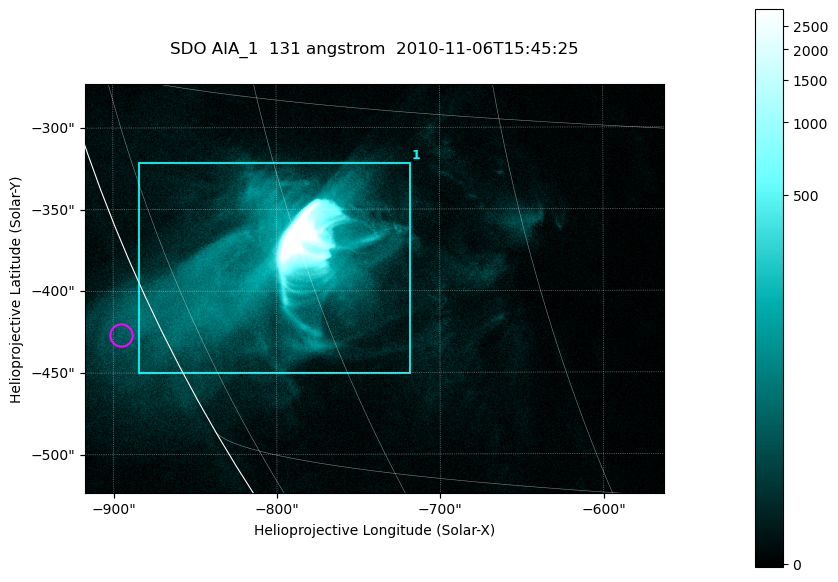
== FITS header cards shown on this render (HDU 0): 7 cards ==
TELESCOP= 'SDO     '           /
INSTRUME= 'AIA_1   '           /
WAVELNTH=                  131 /
WAVEUNIT= 'angstrom'           /
DATE-OBS= '2010-11-06T15:45:25.31' /
CTYPE1  = 'HPLN-TAN'           /
CTYPE2  = 'HPLT-TAN'           /

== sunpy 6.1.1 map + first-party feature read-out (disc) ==
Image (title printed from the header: SDO AIA_1  131 angstrom  2010-11-06T15:45:25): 590 x 417 px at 0.601 arcsec/px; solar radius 968 arcsec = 1612 px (partial field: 2.7% of the solar disc is inside the frame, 89% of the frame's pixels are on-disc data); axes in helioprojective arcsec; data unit not stated in the header (colour bar unlabelled)
Pointing: header CRPIX1/2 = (2045.07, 2040.72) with CRVAL1/2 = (0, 0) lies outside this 590 x 417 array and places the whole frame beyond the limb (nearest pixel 1.35 R_sun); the SolarSoft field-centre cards XCEN/YCEN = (-739.8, -398.4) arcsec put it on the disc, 767 arcsec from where CRPIX/CRVAL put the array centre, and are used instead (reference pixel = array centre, CRVAL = XCEN/YCEN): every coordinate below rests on XCEN/YCEN
Orientation: roll -0.139 deg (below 1 deg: not rotated)
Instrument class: DISC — disc imager (sunpy class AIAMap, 131 A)
Bright regions (active regions / flare kernels): reference = the on-disc median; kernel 5 px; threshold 5 sigma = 27.9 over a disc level ~5.16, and >= 1.15x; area >= 246 px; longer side >= 5 px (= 3 arcsec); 1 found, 1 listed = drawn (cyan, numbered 1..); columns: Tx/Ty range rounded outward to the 2 arcsec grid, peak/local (2 s.f.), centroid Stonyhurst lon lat
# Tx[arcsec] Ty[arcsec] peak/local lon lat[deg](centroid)
1 -884..-718 -452..-320 1752 -63 -22
Off-limb structures (1.02-1.3 R_sun): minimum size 123 px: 1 found; the strongest spans PA ~115..120 deg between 1.02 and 1.07 R_sun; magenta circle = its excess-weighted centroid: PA ~115 deg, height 1.02 R_sun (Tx ~-896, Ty ~-426 arcsec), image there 3.2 x the reference